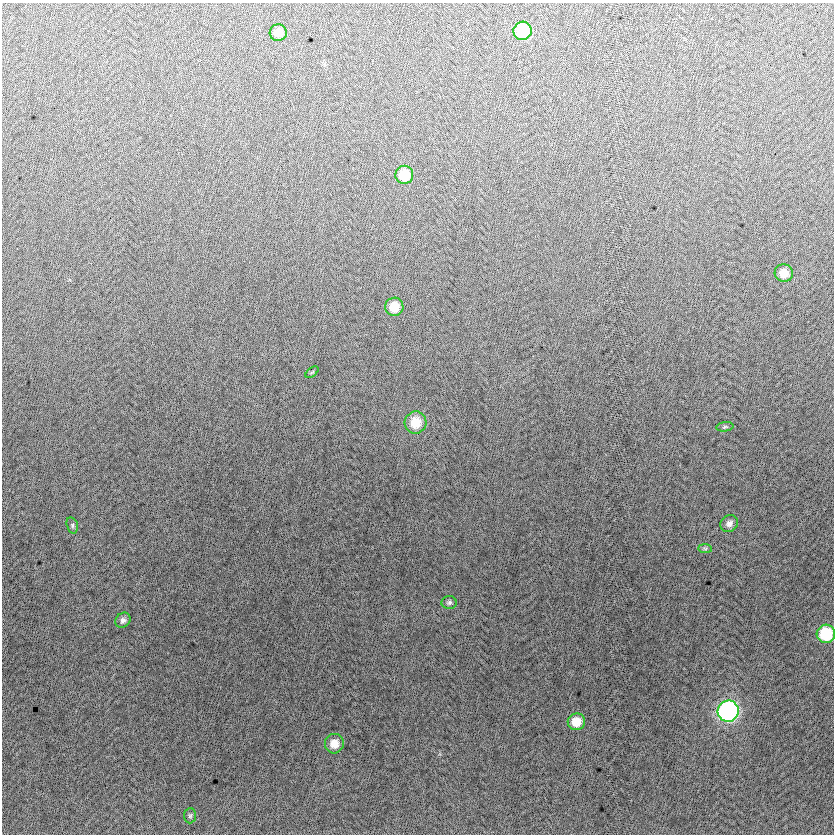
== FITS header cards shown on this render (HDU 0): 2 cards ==
NAXIS1  =                  832
NAXIS2  =                  832

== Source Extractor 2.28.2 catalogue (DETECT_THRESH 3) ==
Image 832 x 832 px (HDU 0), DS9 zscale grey, 1 PNG px = 1 image px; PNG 836 x 836 px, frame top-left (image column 1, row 832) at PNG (2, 3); each listed source drawn as its Kron ellipse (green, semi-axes under 4 px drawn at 4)
Background -5.55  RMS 13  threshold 37.8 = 3 sigma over >= 5 px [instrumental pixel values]
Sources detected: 18; all 18 listed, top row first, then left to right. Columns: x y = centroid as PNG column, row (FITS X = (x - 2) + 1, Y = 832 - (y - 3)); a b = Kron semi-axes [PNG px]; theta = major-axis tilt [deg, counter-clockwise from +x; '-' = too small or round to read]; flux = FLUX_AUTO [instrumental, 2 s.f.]
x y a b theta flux
522 31 9 9 - 50000
278 33 8 8 - 10000
404 175 9 9 - 22000
784 273 9 8 - 11000
394 307 9 9 - 16000
312 372 7 4 37 900
416 423 11 11 - 21000
725 427 8 4 8 1500
729 523 9 8 - 4500
72 525 8 5 -74 1800
705 549 7 4 -1 1500
449 603 7 6 - 2200
123 620 8 7 - 3200
826 634 9 9 - 45000
728 711 10 10 - 230000
576 722 8 8 - 16000
334 744 10 9 - 11000
190 816 8 6 87 1900